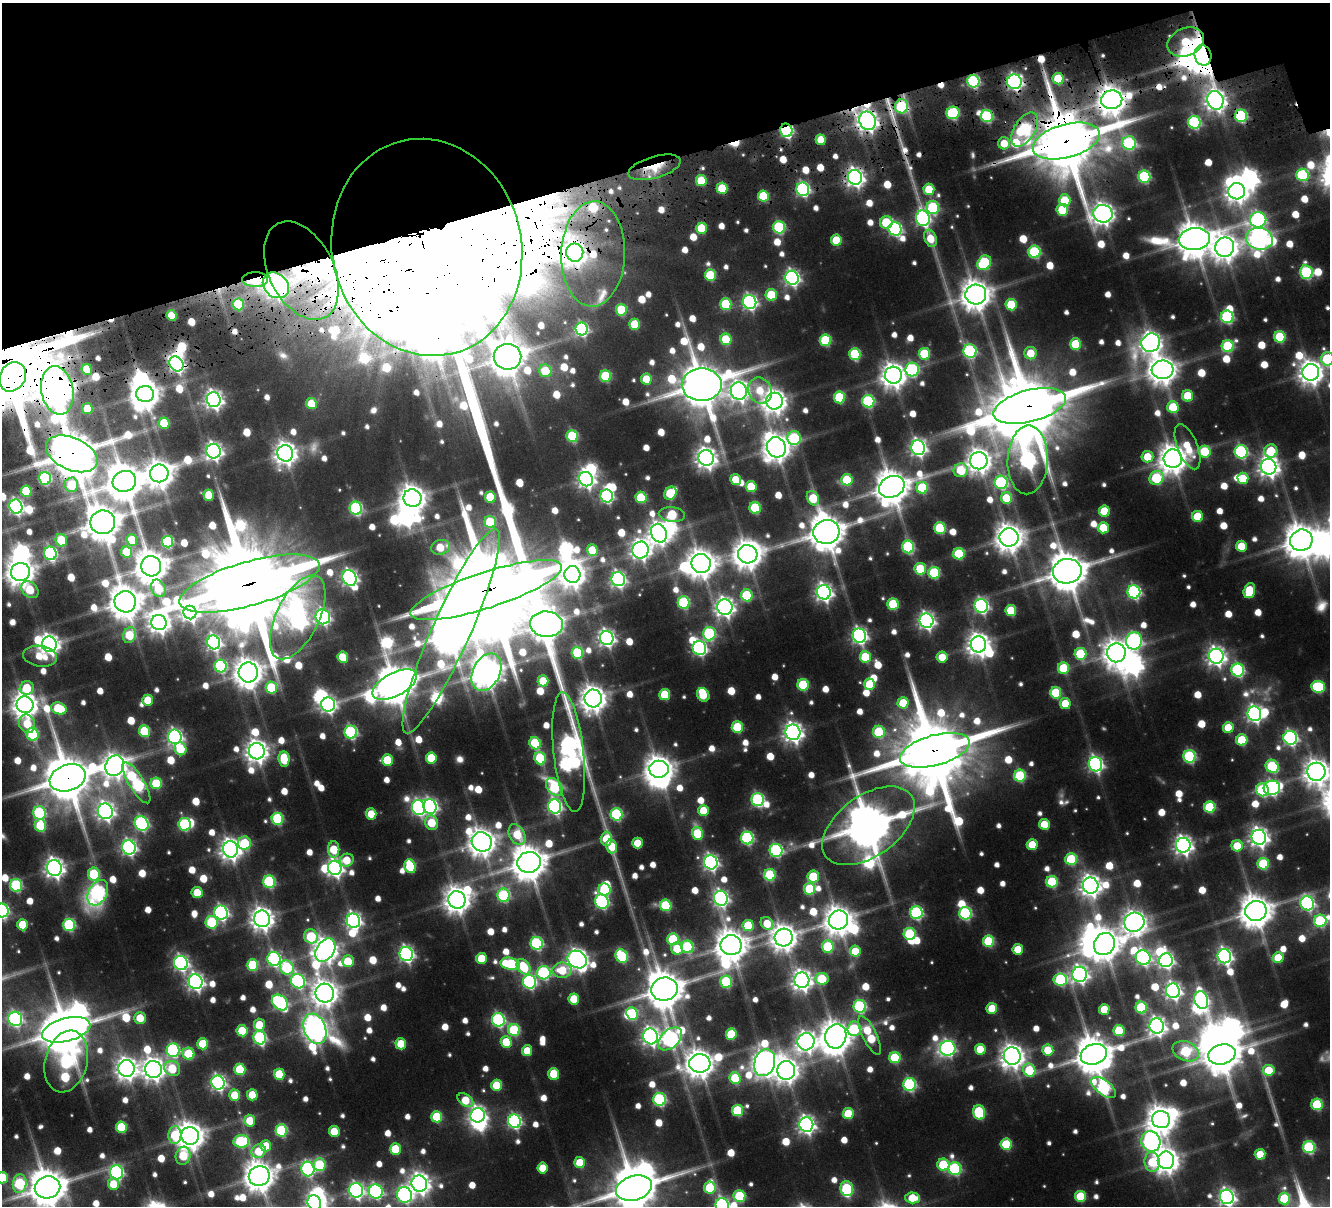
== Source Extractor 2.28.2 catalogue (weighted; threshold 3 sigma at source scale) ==
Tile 3 of 4 x 4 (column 3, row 1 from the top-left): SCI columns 2842-4169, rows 4104-5307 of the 5675 x 5680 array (HDU 1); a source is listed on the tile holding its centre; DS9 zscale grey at full resolution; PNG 1332 x 1208 px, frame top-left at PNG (2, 3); each listed source drawn as its Kron ellipse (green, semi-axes under 4 px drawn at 4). Shown black and unused: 14% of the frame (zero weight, under 4 of 7 exposures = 13% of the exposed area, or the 3 px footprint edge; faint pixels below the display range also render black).
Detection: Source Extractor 2.28.2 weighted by HDU 2 'WHT'; one run over the whole footprint, this tile lists its part. Background 0.0824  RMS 0.0086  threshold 0.0351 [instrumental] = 3 sigma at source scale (4.09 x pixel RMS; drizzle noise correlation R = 1.36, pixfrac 0.8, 0.05/0.05 arcsec/px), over >= 5 px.
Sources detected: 1013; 8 too faint to see at this stretch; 54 inside a brighter object's white glare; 8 cosmic-ray / hot-pixel residue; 1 long thin detection or spike segment (spike, bleed or trail) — neither listed nor drawn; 11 inside a brighter listed object's ellipse — not listed separately; of the other 931, all 500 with FLUX_AUTO >= 18.8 (the completeness limit of this list) listed and drawn (431 fainter detections not listed), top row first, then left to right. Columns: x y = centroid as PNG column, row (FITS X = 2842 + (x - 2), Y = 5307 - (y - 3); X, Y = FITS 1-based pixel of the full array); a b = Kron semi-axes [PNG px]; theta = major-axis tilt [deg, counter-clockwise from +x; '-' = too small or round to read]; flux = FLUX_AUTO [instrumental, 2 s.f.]
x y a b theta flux
1186 42 19 13 23 44
1203 55 10 8 -79 2000
1058 79 6 5 - 37
973 81 6 6 - 120
1014 82 7 7 - 280
1112 100 10 9 - 1300
1215 100 9 8 - 590
901 106 7 6 - 73
953 113 6 6 - 89
987 116 6 6 - 91
1241 116 6 6 - 110
868 121 9 8 - 540
1194 122 6 6 - 120
1025 129 19 10 59 120
786 130 7 6 - 150
821 140 5 5 - 20
1066 141 34 16 15 8800
1004 143 6 6 - 19
1129 143 7 6 - 83
654 167 27 11 16 25
1302 175 6 6 - 79
855 177 7 7 - 430
1144 177 6 6 - 85
701 181 6 5 - 32
722 188 5 5 - 37
803 189 6 6 - 170
929 189 6 5 - 31
1237 191 8 8 - 650
763 196 5 5 - 40
1065 200 6 6 - 31
933 207 6 6 - 76
1062 210 6 6 - 43
1103 214 9 9 - 660
923 218 8 7 - 200
1258 220 8 7 - 170
886 222 6 6 - 40
779 227 6 6 - 87
701 228 6 5 - 33
895 229 6 6 - 150
930 238 9 6 -70 20
1194 239 15 11 7 1900
1259 239 13 11 -10 560
836 240 5 5 - 28
427 247 109 94 -76 26000
1225 247 10 9 - 1000
1034 252 6 6 - 88
575 253 9 8 - 570
593 254 52 32 88 120
984 263 8 6 53 81
301 271 52 32 -63 400
1306 272 7 6 - 100
710 275 6 5 - 47
792 278 7 6 - 250
255 280 13 7 0 38
276 285 14 11 -43 640
976 294 10 10 - 1300
771 295 6 5 - 42
750 302 7 6 - 210
238 304 6 5 - 49
726 304 6 5 - 50
1011 305 6 5 - 37
621 310 6 5 - 48
172 315 5 5 - 23
1227 317 6 6 - 100
635 324 5 5 - 30
582 329 6 6 - 130
1280 337 6 5 - 50
726 339 6 5 - 37
825 340 6 5 - 61
1151 343 10 9 - 610
1075 344 6 5 - 39
1228 346 6 6 - 58
970 351 7 6 - 120
1031 353 6 6 - 19
855 354 6 5 - 58
924 354 6 5 - 51
507 357 14 13 - 1900
1327 359 7 6 - 58
176 364 8 6 -52 270
87 369 5 5 - 25
912 369 7 7 - 120
1162 370 11 9 -2 1100
545 371 6 6 - 29
1311 372 8 8 - 810
893 375 8 8 - 840
605 376 6 5 - 54
13 377 15 12 56 2000
646 379 5 5 - 23
702 385 20 16 0 4000
57 390 24 16 -80 1600
739 391 8 8 - 460
760 391 13 11 -59 20
145 394 9 8 - 1200
1188 396 5 5 - 30
840 397 6 5 - 55
214 400 7 7 - 400
774 401 8 8 - 740
868 401 6 6 - 94
311 404 5 5 - 22
1030 406 37 16 15 9100
1173 407 6 5 - 37
87 409 5 5 - 22
164 423 5 5 - 31
572 436 6 5 - 62
794 438 7 7 - 80
776 447 10 9 - 1000
1188 447 24 10 -68 25
918 448 7 7 - 300
214 451 7 7 - 340
1271 451 7 6 - 41
1205 452 6 6 - 44
1241 452 6 6 - 120
285 453 8 8 - 670
72 454 27 16 -24 4600
1147 457 6 6 - 21
706 458 8 7 - 550
1173 459 9 9 - 1200
1028 460 34 20 88 310
979 461 8 8 - 790
1269 467 8 7 - 530
961 470 7 7 - 31
159 473 9 9 - 1100
45 478 6 6 - 80
1156 478 7 6 - 61
1243 478 5 5 - 25
586 479 7 7 - 350
736 480 5 5 - 20
847 480 6 5 - 36
124 481 12 10 18 2300
1001 482 7 6 - 110
71 485 7 6 - 22
751 487 5 5 - 34
892 487 13 10 24 1900
922 488 6 5 - 50
26 491 6 5 - 37
670 493 7 6 - 42
209 495 5 5 - 23
607 496 6 6 - 150
490 497 5 5 - 32
641 497 6 5 - 40
412 498 9 8 - 990
813 498 7 5 -61 31
1006 498 6 5 - 30
16 507 7 6 - 230
356 508 6 6 - 110
755 508 6 5 - 56
1104 511 5 5 - 28
672 514 13 7 -5 44
1197 516 5 5 - 29
103 522 12 12 - 1900
490 522 6 5 - 43
940 528 6 5 - 54
1103 528 5 5 - 30
826 532 13 12 - 2100
659 533 9 7 -66 680
1009 537 9 9 - 1100
61 540 6 5 - 24
132 540 6 5 - 30
1301 540 11 10 - 1800
168 542 6 5 - 82
1241 546 5 5 - 22
440 547 9 7 15 20
908 547 6 6 - 90
592 550 6 5 - 28
641 550 8 8 - 460
127 552 6 5 - 29
50 553 7 6 - 140
748 554 10 9 - 1100
959 554 6 5 - 51
701 563 9 9 - 1200
151 566 10 10 - 1600
920 569 6 5 - 37
1067 571 14 12 10 2700
20 572 9 9 - 1100
934 573 6 5 - 69
572 574 8 8 - 880
349 578 8 6 -62 300
618 579 7 6 - 240
250 583 72 22 16 23000
158 588 9 6 -66 23
30 590 10 7 -46 24
486 590 79 18 18 21000
1249 591 8 5 74 39
824 592 7 7 - 360
1134 592 6 6 - 150
747 595 6 6 - 50
125 602 11 10 - 1700
684 602 6 6 - 82
893 604 6 5 - 51
981 606 7 6 - 200
725 607 8 7 - 470
1011 610 5 5 - 36
190 612 7 6 - 360
298 617 45 21 64 480
323 617 7 7 - 210
926 621 7 7 - 320
159 622 8 7 - 560
547 624 16 13 -6 1600
451 631 112 19 66 3100
709 634 7 6 - 100
129 635 8 6 70 28
859 636 7 6 - 250
607 638 7 6 - 300
1134 641 8 8 - 190
214 642 7 6 - 240
49 644 7 7 - 500
978 644 8 8 - 700
699 648 7 6 - 190
577 653 6 5 - 60
1116 653 9 9 - 1100
1081 654 6 5 - 54
40 656 17 10 -8 20
1216 656 7 7 - 430
343 657 5 5 - 28
865 657 6 5 - 40
942 657 5 5 - 20
221 666 6 6 - 97
1063 668 6 5 - 40
1238 670 6 6 - 120
248 672 10 9 - 1200
486 672 20 13 63 1400
543 681 5 5 - 26
395 684 24 11 27 2700
870 684 6 5 - 33
803 685 6 5 - 55
1318 687 7 6 - 62
27 688 7 6 - 31
271 688 6 5 - 46
1056 693 6 5 - 47
665 695 5 5 - 34
703 695 7 6 - 26
593 698 9 8 - 960
148 700 5 5 - 23
903 703 5 5 - 26
1065 703 5 5 - 24
25 705 8 8 - 920
328 705 7 7 - 250
59 708 8 5 -19 45
1254 714 7 6 - 310
27 724 9 7 -72 20
737 727 6 5 - 47
1228 728 5 5 - 23
144 731 6 5 - 45
351 732 6 6 - 120
793 732 8 7 - 480
879 732 6 6 - 52
33 734 6 6 - 60
175 737 7 6 - 260
1290 738 7 6 - 200
1242 740 5 5 - 41
535 743 6 5 - 54
181 749 6 6 - 30
935 750 36 15 15 10000
257 751 8 8 - 680
569 752 60 15 -84 510
1189 756 6 6 - 100
431 758 5 5 - 32
540 758 6 5 - 50
284 759 8 5 -82 31
387 760 6 5 - 36
1095 764 7 6 - 230
115 766 10 9 - 750
1272 766 7 6 - 70
659 769 10 8 2 1100
1316 772 9 9 - 920
1020 776 6 6 - 67
68 778 18 13 19 4200
136 783 24 7 -59 130
156 783 6 5 - 39
554 787 10 7 -48 64
1272 788 8 7 - 180
1262 790 6 6 - 77
758 800 6 6 - 120
430 806 7 6 - 220
555 806 7 6 - 190
418 807 7 6 - 190
1210 807 5 5 - 57
105 811 8 7 - 370
703 811 5 5 - 23
39 813 7 6 - 99
371 814 5 5 - 21
616 814 6 6 - 95
277 819 6 5 - 72
431 823 7 6 - 25
142 824 7 6 - 150
184 824 6 6 - 81
1044 824 5 5 - 20
40 825 6 5 - 40
868 826 52 30 36 4200
697 833 6 5 - 44
517 835 11 7 -62 25
1259 837 7 7 - 450
747 838 6 6 - 120
606 839 7 6 - 25
482 842 10 9 - 1100
245 843 7 6 - 48
637 843 5 5 - 20
1032 845 5 5 - 23
1183 845 7 7 - 420
612 846 7 5 -74 19
1237 846 5 5 - 20
129 847 7 6 - 240
230 849 8 7 - 580
334 849 8 5 -90 29
776 850 6 6 - 120
1071 859 6 6 - 59
347 860 7 6 - 19
529 862 12 10 15 2000
711 862 7 6 - 250
1263 864 6 5 - 50
410 866 7 5 -67 44
54 868 8 7 - 490
335 868 7 6 - 330
94 874 6 6 - 54
770 875 6 5 - 60
813 876 6 5 - 42
269 882 6 6 - 90
1052 882 6 5 - 54
16 885 6 6 - 91
1091 886 8 7 - 570
810 889 6 5 - 49
605 890 6 6 - 58
98 893 13 9 61 160
197 893 5 5 - 24
504 895 6 6 - 90
721 898 7 7 - 250
457 900 9 8 - 940
602 902 7 6 - 140
1307 903 7 6 - 170
666 905 6 5 - 53
2 910 7 6 - 160
1256 911 11 10 - 1700
221 913 7 6 - 200
916 913 6 6 - 120
965 913 6 6 - 110
262 919 8 8 - 680
838 920 10 9 - 1200
353 921 7 6 - 280
1320 921 6 6 - 78
212 922 6 6 - 59
1134 922 10 9 - 770
767 923 7 5 -48 21
23 925 5 5 - 26
69 925 6 6 - 92
748 925 5 5 - 35
910 934 6 6 - 61
311 936 7 6 - 41
784 937 9 9 - 920
673 939 6 5 - 53
989 941 6 5 - 49
537 943 6 6 - 110
1104 944 11 10 - 1500
731 945 10 10 - 1500
828 946 6 6 - 52
687 947 6 6 - 76
677 949 6 6 - 21
1018 949 5 5 - 23
325 950 13 8 58 820
855 951 5 5 - 23
406 954 7 6 - 250
622 956 7 6 - 71
1224 956 7 6 - 280
481 958 5 5 - 26
1143 958 7 7 - 200
1278 958 5 5 - 24
274 959 7 6 - 140
577 960 10 8 -32 610
1166 960 7 7 - 260
348 961 6 5 - 28
181 963 7 6 - 220
510 964 10 6 -11 69
253 965 6 5 - 44
287 967 7 6 - 70
524 967 8 6 -54 36
562 970 9 7 2 25
544 973 6 6 - 110
1079 974 7 7 - 320
822 979 6 6 - 36
1060 979 7 6 - 81
802 980 8 7 - 530
298 981 7 7 - 150
196 982 7 7 - 310
529 982 7 6 - 150
726 982 6 6 - 61
664 989 13 11 14 2500
1173 991 7 7 - 320
325 993 9 9 - 940
574 999 5 5 - 27
1201 1000 9 6 -70 200
280 1002 9 6 -44 140
860 1006 6 6 - 110
1141 1007 6 5 - 57
992 1008 5 5 - 23
1104 1009 5 5 - 22
632 1014 6 5 - 56
140 1018 6 5 - 20
15 1019 7 7 - 170
498 1020 7 6 - 150
259 1025 6 5 - 26
1157 1026 7 7 - 390
315 1029 16 11 -69 870
854 1029 7 7 - 43
66 1030 25 11 15 3600
514 1030 6 6 - 61
242 1031 5 5 - 31
1119 1031 5 5 - 40
731 1034 6 5 - 40
870 1035 21 7 -64 46
650 1036 8 7 - 360
836 1036 12 10 73 1500
260 1038 7 6 - 110
670 1039 14 9 42 230
506 1042 5 5 - 29
806 1042 9 8 - 490
203 1044 5 5 - 32
401 1044 5 5 - 26
948 1048 8 7 - 200
980 1049 5 5 - 23
173 1050 7 6 - 130
1048 1050 5 5 - 24
527 1051 5 5 - 20
1186 1051 13 9 -22 57
188 1054 6 5 - 34
1094 1054 13 10 18 2300
1222 1054 14 10 15 1900
1012 1056 9 8 - 790
895 1058 5 5 - 48
66 1061 31 21 75 96
700 1063 10 9 - 1200
765 1063 13 10 74 880
127 1068 8 8 - 610
153 1069 8 8 - 640
172 1069 8 7 - 29
240 1069 6 5 - 39
786 1070 9 9 - 820
1029 1070 7 6 - 39
1269 1070 6 5 - 26
279 1074 5 5 - 37
554 1074 6 5 - 28
735 1078 6 5 - 35
218 1083 7 6 - 230
909 1084 6 6 - 120
497 1085 5 5 - 28
1104 1087 14 7 -37 130
235 1095 6 5 - 24
252 1095 5 5 - 23
659 1099 6 6 - 120
465 1100 9 5 -36 24
1317 1104 6 5 - 53
737 1111 5 5 - 51
979 1112 7 5 -74 65
848 1114 5 5 - 32
478 1115 7 7 - 320
437 1117 6 5 - 40
1161 1120 9 8 - 1100
250 1121 6 5 - 20
514 1121 7 6 - 170
806 1125 7 7 - 340
121 1127 6 5 - 49
281 1130 6 5 - 77
334 1131 5 5 - 23
175 1135 9 6 87 36
190 1136 9 9 - 1200
241 1141 8 6 5 76
1151 1141 10 9 - 270
1006 1144 5 5 - 41
266 1146 5 5 - 22
1309 1147 6 6 - 84
395 1149 5 5 - 31
259 1151 7 6 - 23
1260 1154 5 5 - 24
183 1156 9 7 75 31
1166 1160 9 8 - 870
580 1162 5 5 - 24
1152 1162 10 7 -83 26
320 1165 6 6 - 48
943 1165 6 6 - 46
542 1168 5 5 - 19
308 1169 7 6 - 150
955 1169 6 6 - 99
117 1172 7 6 - 160
259 1176 10 9 - 1400
2 1178 6 5 - 30
419 1183 8 7 - 560
20 1184 9 7 85 75
113 1184 6 5 - 19
47 1187 13 11 11 2500
634 1188 18 12 15 4000
710 1188 6 5 - 39
847 1188 7 6 - 71
356 1190 7 7 - 240
376 1191 7 7 - 160
405 1195 8 7 - 200
739 1196 6 6 - 57
1080 1196 5 5 - 37
1227 1197 7 7 - 320
913 1198 7 5 -2 27
1284 1199 6 6 - 50
314 1203 7 6 - 330
722 1205 7 6 - 190
Overlapping masked pixels (flux is a lower limit): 34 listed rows (the first 20) at x y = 1186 42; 1203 55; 1058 79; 973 81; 1014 82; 1112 100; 1215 100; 901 106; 987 116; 1241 116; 868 121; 1025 129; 786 130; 1066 141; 654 167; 855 177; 803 189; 427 247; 575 253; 593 254
Isophote crosses this tile's border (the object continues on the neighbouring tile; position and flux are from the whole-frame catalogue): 12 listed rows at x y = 1327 359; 13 377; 72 454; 20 572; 1316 772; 2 910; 2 1178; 47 1187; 634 1188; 1227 1197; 314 1203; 722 1205